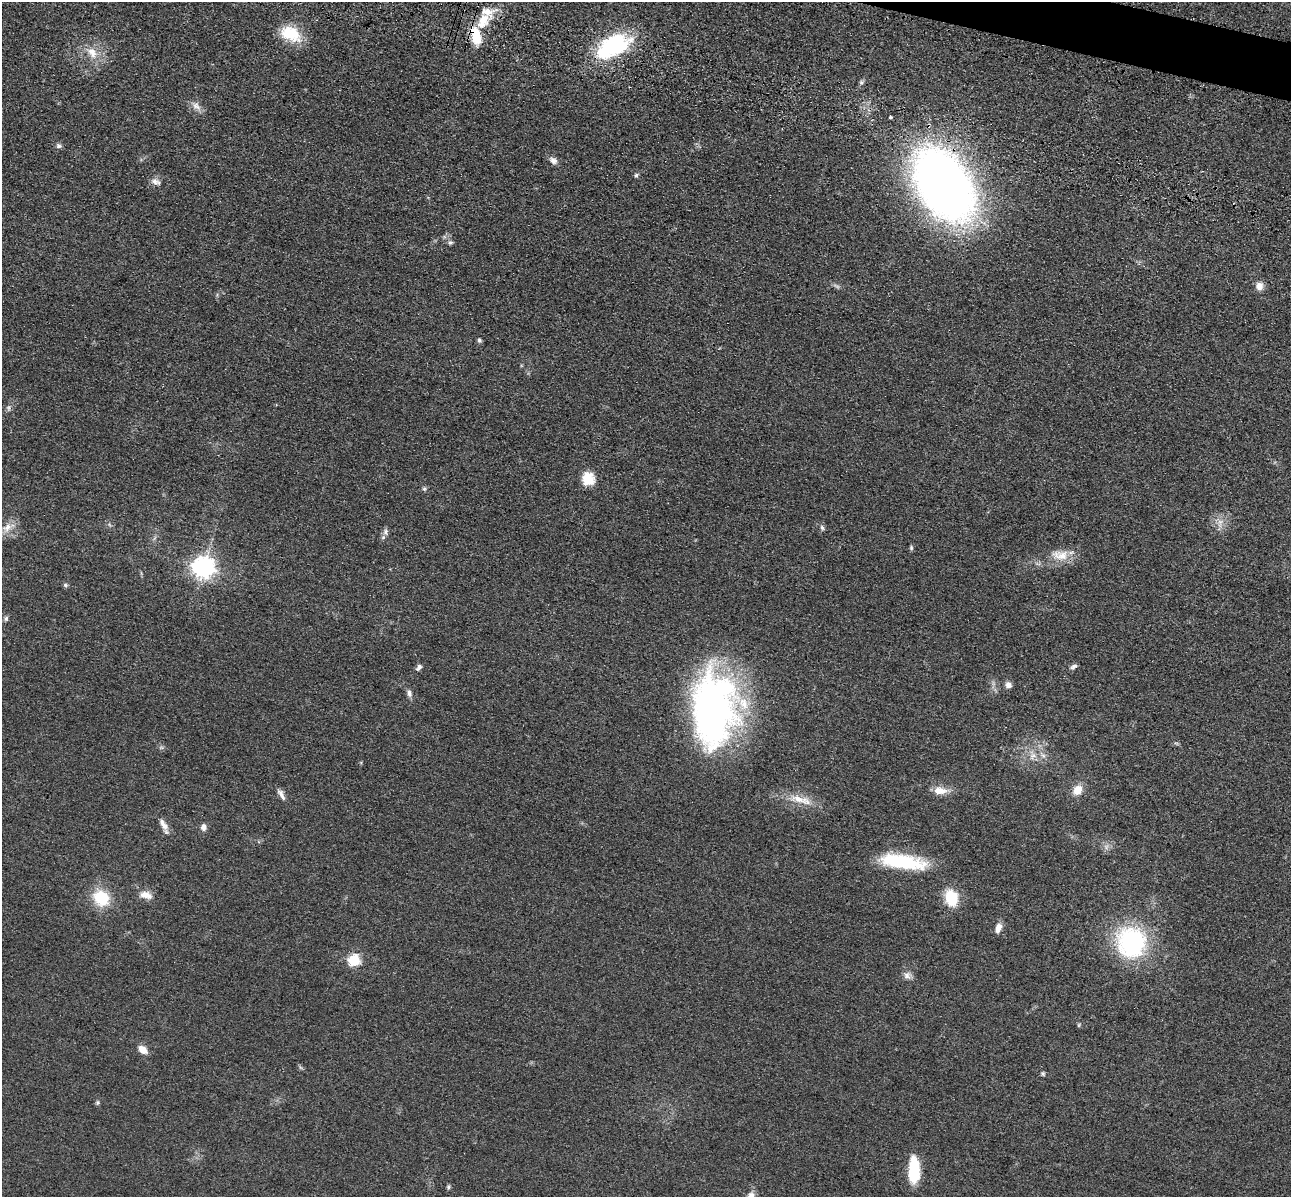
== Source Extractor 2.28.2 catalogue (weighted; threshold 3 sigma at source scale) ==
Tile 10 of 4 x 4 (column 2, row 3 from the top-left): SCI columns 1462-2750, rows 1591-2785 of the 5350 x 5365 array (HDU 1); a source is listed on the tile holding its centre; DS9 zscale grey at full resolution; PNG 1293 x 1199 px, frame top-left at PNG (2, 2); no overlay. Shown black and unused: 1% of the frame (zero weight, under 3 of 4 exposures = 9% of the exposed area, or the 3 px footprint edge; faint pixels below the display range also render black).
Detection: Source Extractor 2.28.2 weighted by HDU 2 'WHT'; one run over the whole footprint, this tile lists its part. Background 0.0485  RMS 0.0084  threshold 0.0377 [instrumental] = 3 sigma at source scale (4.5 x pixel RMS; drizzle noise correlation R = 1.50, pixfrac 1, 0.05/0.05 arcsec/px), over >= 5 px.
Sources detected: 57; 1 too faint to see at this stretch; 1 inside a brighter object's white glare — not listed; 2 inside a brighter listed object's ellipse — not listed separately; the other 53 listed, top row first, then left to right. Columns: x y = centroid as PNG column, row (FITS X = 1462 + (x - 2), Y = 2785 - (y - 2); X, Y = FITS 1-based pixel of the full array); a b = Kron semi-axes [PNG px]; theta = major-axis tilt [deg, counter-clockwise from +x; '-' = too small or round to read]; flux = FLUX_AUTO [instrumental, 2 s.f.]
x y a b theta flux
483 21 28 15 56 21
291 34 28 18 -28 25
614 46 39 21 27 85
92 52 18 11 -62 11
861 82 7 5 46 1.7
196 106 14 8 -38 5.1
890 117 3 3 - 3.5
59 146 7 6 - 2
553 160 11 8 -37 3.7
636 175 5 4 - 1.8
155 181 12 7 -19 3.9
943 185 43 26 -57 1200
450 243 7 5 19 1.7
1259 286 9 7 -86 6.7
479 340 6 5 - 1.7
588 479 16 15 - 14
424 489 6 5 - 1.4
1220 522 7 7 - 3.6
7 527 14 10 41 8.3
822 528 7 5 -71 1.8
386 532 10 7 68 3.2
911 548 6 5 - 1.3
1060 555 25 13 -4 14
203 567 8 7 - 530
65 585 6 5 - 1.5
6 618 6 5 - 1.7
419 667 10 5 52 2.4
1073 667 10 5 36 2.3
1008 685 8 7 - 3.8
409 693 10 6 -78 3
714 710 78 46 89 320
1043 755 7 4 -19 1.9
1032 756 11 7 50 5
1077 790 14 11 52 9.1
940 791 19 10 -3 9.4
281 794 17 5 -61 3.9
801 799 35 9 -16 15
163 825 19 7 -59 5.8
203 827 7 6 - 3.9
903 862 51 15 -8 56
146 895 17 9 -13 7.7
101 898 20 17 -46 29
951 898 14 11 -70 31
998 928 12 7 72 5.4
1132 942 23 21 -72 130
354 960 6 6 - 72
907 975 10 9 - 4
1079 1025 6 3 71 0.88
143 1050 10 6 -42 8.4
1043 1074 6 5 - 1.3
97 1102 6 5 - 1.3
914 1171 25 10 89 36
448 1187 6 4 -89 1.3
Overlapping masked pixels (flux is a lower limit): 2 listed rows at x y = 614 46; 943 185